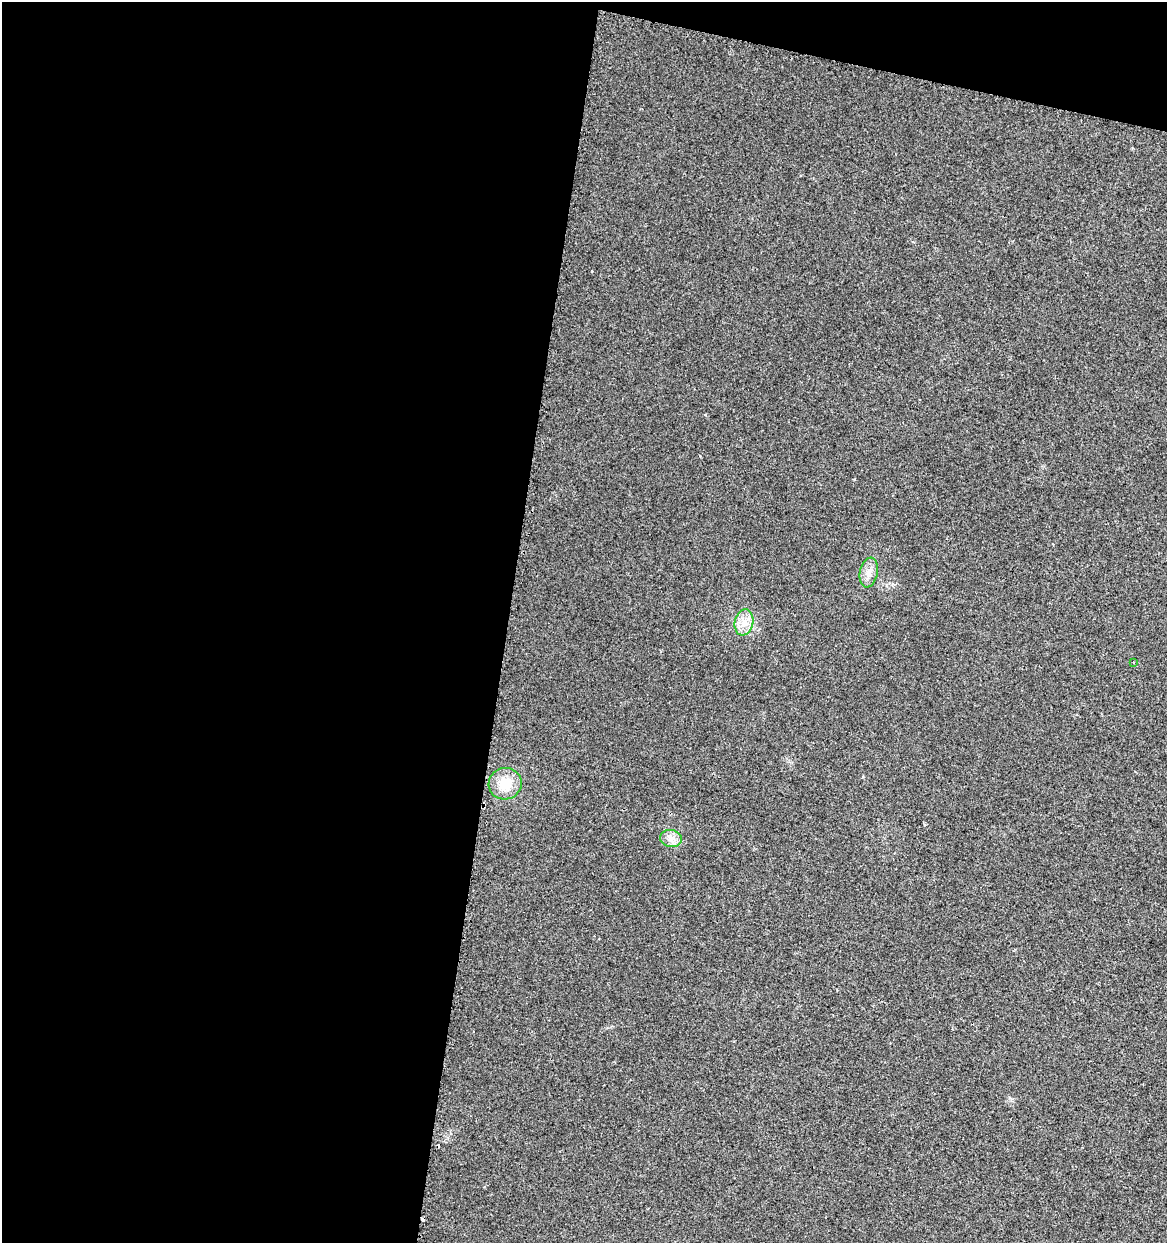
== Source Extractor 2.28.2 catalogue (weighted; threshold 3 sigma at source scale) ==
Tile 1 of 4 x 4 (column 1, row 1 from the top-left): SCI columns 297-1461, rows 3734-4974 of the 5195 x 5001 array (HDU 1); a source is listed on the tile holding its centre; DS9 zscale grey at full resolution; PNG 1169 x 1245 px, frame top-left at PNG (2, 2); each listed source drawn as its Kron ellipse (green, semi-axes under 4 px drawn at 4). Shown black and unused: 46% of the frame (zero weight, under 2 of 3 exposures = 2% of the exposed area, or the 3 px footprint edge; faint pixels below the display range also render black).
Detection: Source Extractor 2.28.2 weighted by HDU 2 'WHT'; one run over the whole footprint, this tile lists its part. Background 0.0194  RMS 0.0063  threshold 0.0285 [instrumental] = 3 sigma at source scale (4.5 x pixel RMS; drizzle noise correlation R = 1.50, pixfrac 1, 0.0396/0.0396 arcsec/px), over >= 5 px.
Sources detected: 7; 2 cosmic-ray / hot-pixel residue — neither listed nor drawn; the other 5 listed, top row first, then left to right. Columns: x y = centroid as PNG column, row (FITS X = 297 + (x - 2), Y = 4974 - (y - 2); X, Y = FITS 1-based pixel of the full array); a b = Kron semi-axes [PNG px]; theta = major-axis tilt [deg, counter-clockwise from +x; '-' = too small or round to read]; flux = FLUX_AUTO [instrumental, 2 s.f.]
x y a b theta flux
869 573 15 9 78 5
744 622 13 9 80 6.3
1134 662 3 3 - 2
505 784 16 15 - 14
671 838 11 8 -10 4.2